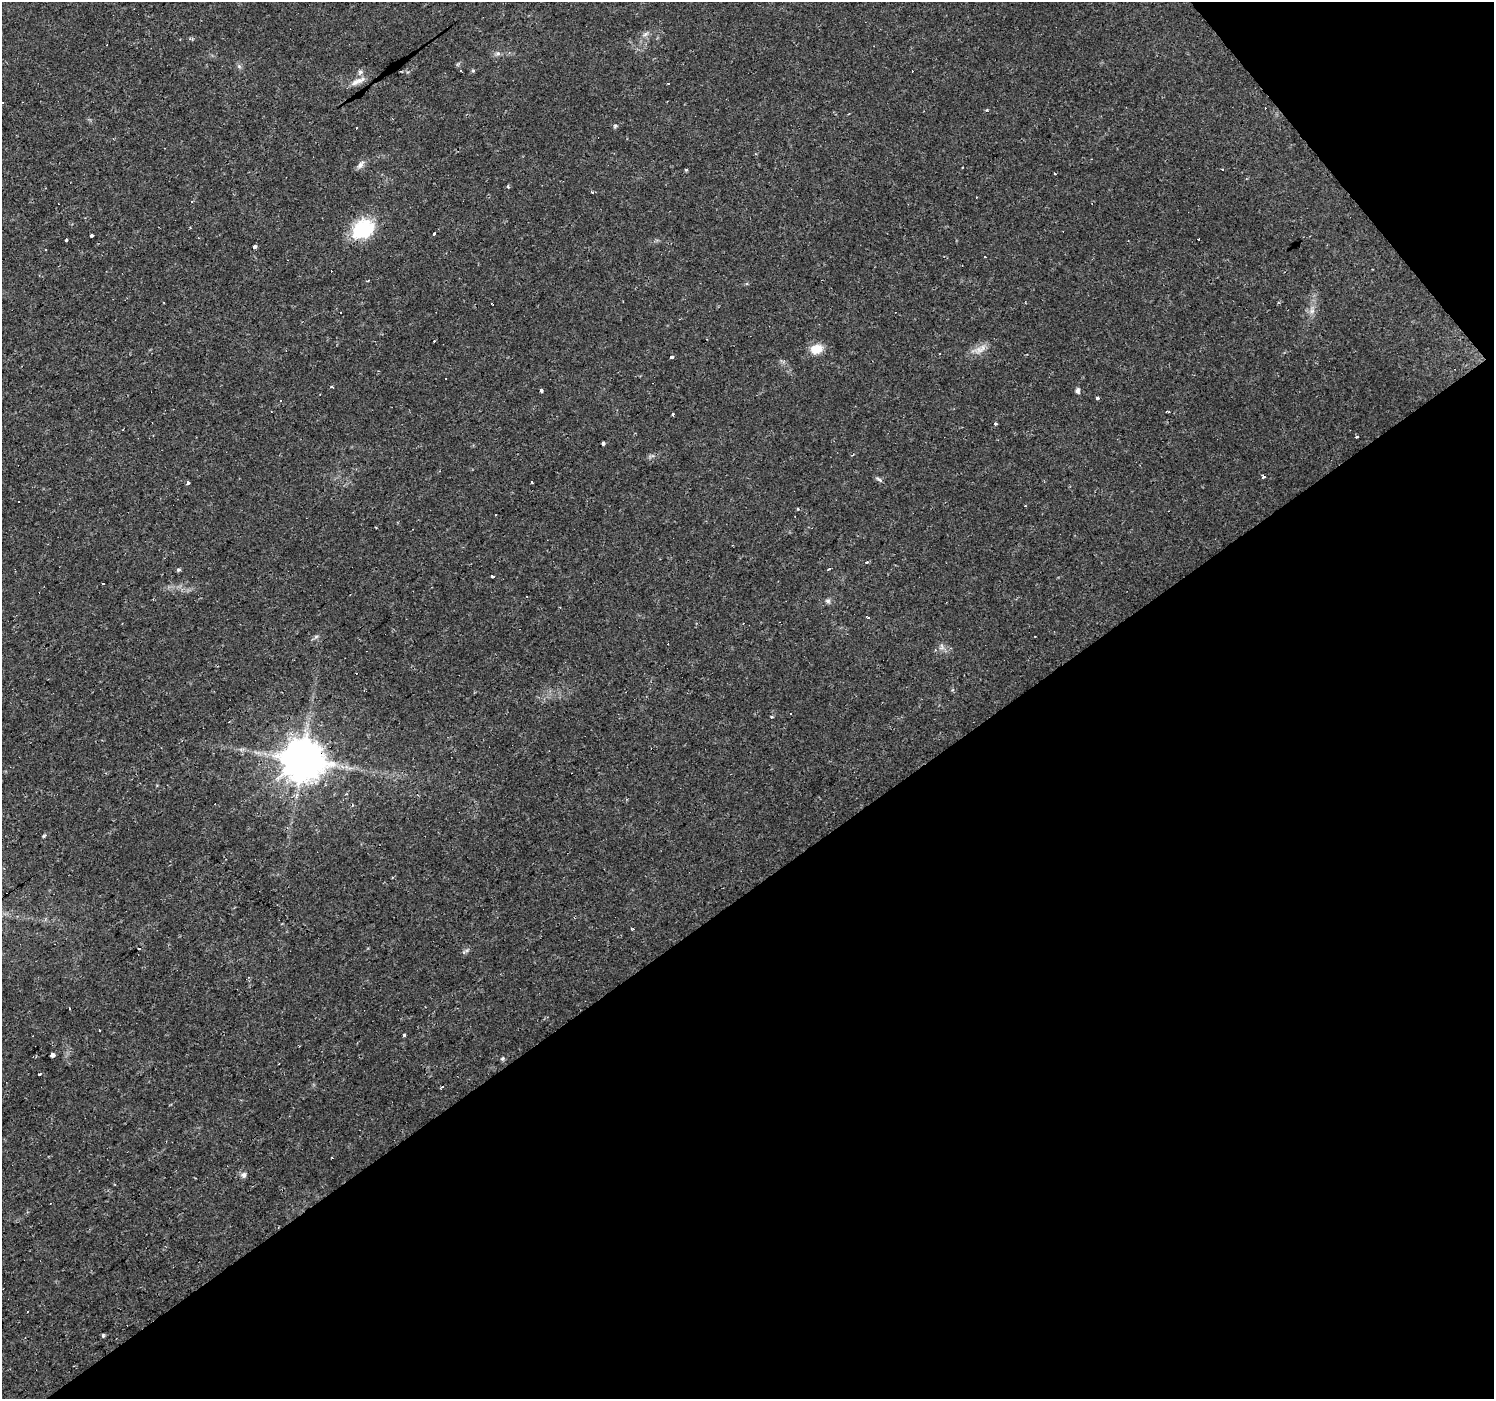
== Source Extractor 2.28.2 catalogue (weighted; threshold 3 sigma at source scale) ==
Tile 12 of 4 x 4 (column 4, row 3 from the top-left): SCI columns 4478-5969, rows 1528-2924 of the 5970 x 5910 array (HDU 1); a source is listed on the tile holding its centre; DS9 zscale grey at full resolution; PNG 1496 x 1401 px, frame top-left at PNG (2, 2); no overlay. Shown black and unused: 39% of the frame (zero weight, under 2 of 3 exposures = <1% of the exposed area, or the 3 px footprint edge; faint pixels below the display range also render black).
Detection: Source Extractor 2.28.2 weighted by HDU 2 'WHT'; one run over the whole footprint, this tile lists its part. Background 0.0195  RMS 0.0024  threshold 0.0108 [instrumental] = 3 sigma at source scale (4.5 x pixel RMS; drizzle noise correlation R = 1.50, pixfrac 1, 0.0396/0.0396 arcsec/px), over >= 5 px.
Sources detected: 88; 1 too faint to see at this stretch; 31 cosmic-ray / hot-pixel residue — not listed; the other 56 listed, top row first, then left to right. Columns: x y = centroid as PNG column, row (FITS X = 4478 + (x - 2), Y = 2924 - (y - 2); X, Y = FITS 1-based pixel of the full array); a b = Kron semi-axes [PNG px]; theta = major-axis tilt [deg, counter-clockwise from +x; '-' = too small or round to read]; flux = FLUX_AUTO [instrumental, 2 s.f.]
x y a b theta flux
645 34 6 6 - 0.64
498 53 7 7 - 0.65
461 70 3 3 - 2.2
473 70 5 4 - 0.35
360 72 8 6 74 0.69
360 80 17 8 21 1.7
2 103 3 3 - 0.94
615 126 6 4 46 0.35
360 165 14 6 50 1
686 170 4 4 - 0.3
1223 170 3 3 - 0.55
508 187 4 3 - 0.28
363 229 27 20 34 12
434 234 3 3 - 0.87
92 235 3 3 - 1.2
66 240 3 3 - 3.6
255 247 4 3 - 0.66
46 249 3 3 - 0.6
1312 311 10 7 71 1.2
434 341 3 2 - 0.3
817 349 14 11 14 3.6
979 350 16 9 11 2.1
672 357 3 3 - 0.84
332 387 4 2 - 0.29
541 390 3 3 - 0.57
1077 391 6 5 - 0.77
1097 398 4 3 - 0.37
280 400 3 3 - 0.7
1169 412 4 3 - 0.32
673 414 4 3 - 0.27
995 424 3 3 - 0.62
1357 437 3 3 - 0.34
603 443 3 3 - 5.9
1264 477 3 3 - 1.2
879 479 11 4 -29 0.5
531 481 3 3 - 0.56
188 483 4 3 - 0.55
829 568 4 3 - 2.3
178 570 4 4 - 0.64
492 576 3 3 - 1.3
103 583 3 3 - 2
527 596 3 2 - 0.16
828 601 7 6 - 0.62
868 617 3 3 - 0.79
316 637 7 4 20 0.45
790 713 3 3 - 0.38
771 717 3 3 - 0.66
302 760 12 11 - 890
44 836 5 4 - 0.34
69 1009 3 2 - 0.18
404 1035 3 3 - 0.45
53 1055 4 3 - 3.8
502 1058 5 5 - 0.42
40 1074 3 3 - 1
244 1175 6 5 - 0.99
103 1335 4 3 - 0.5
Overlapping masked pixels (flux is a lower limit): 1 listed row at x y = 302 760
Isophote crosses this tile's border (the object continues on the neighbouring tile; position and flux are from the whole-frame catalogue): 1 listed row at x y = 2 103
Unlisted compact peaks at least as high as the median listed source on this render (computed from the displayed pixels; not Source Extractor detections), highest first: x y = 987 110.